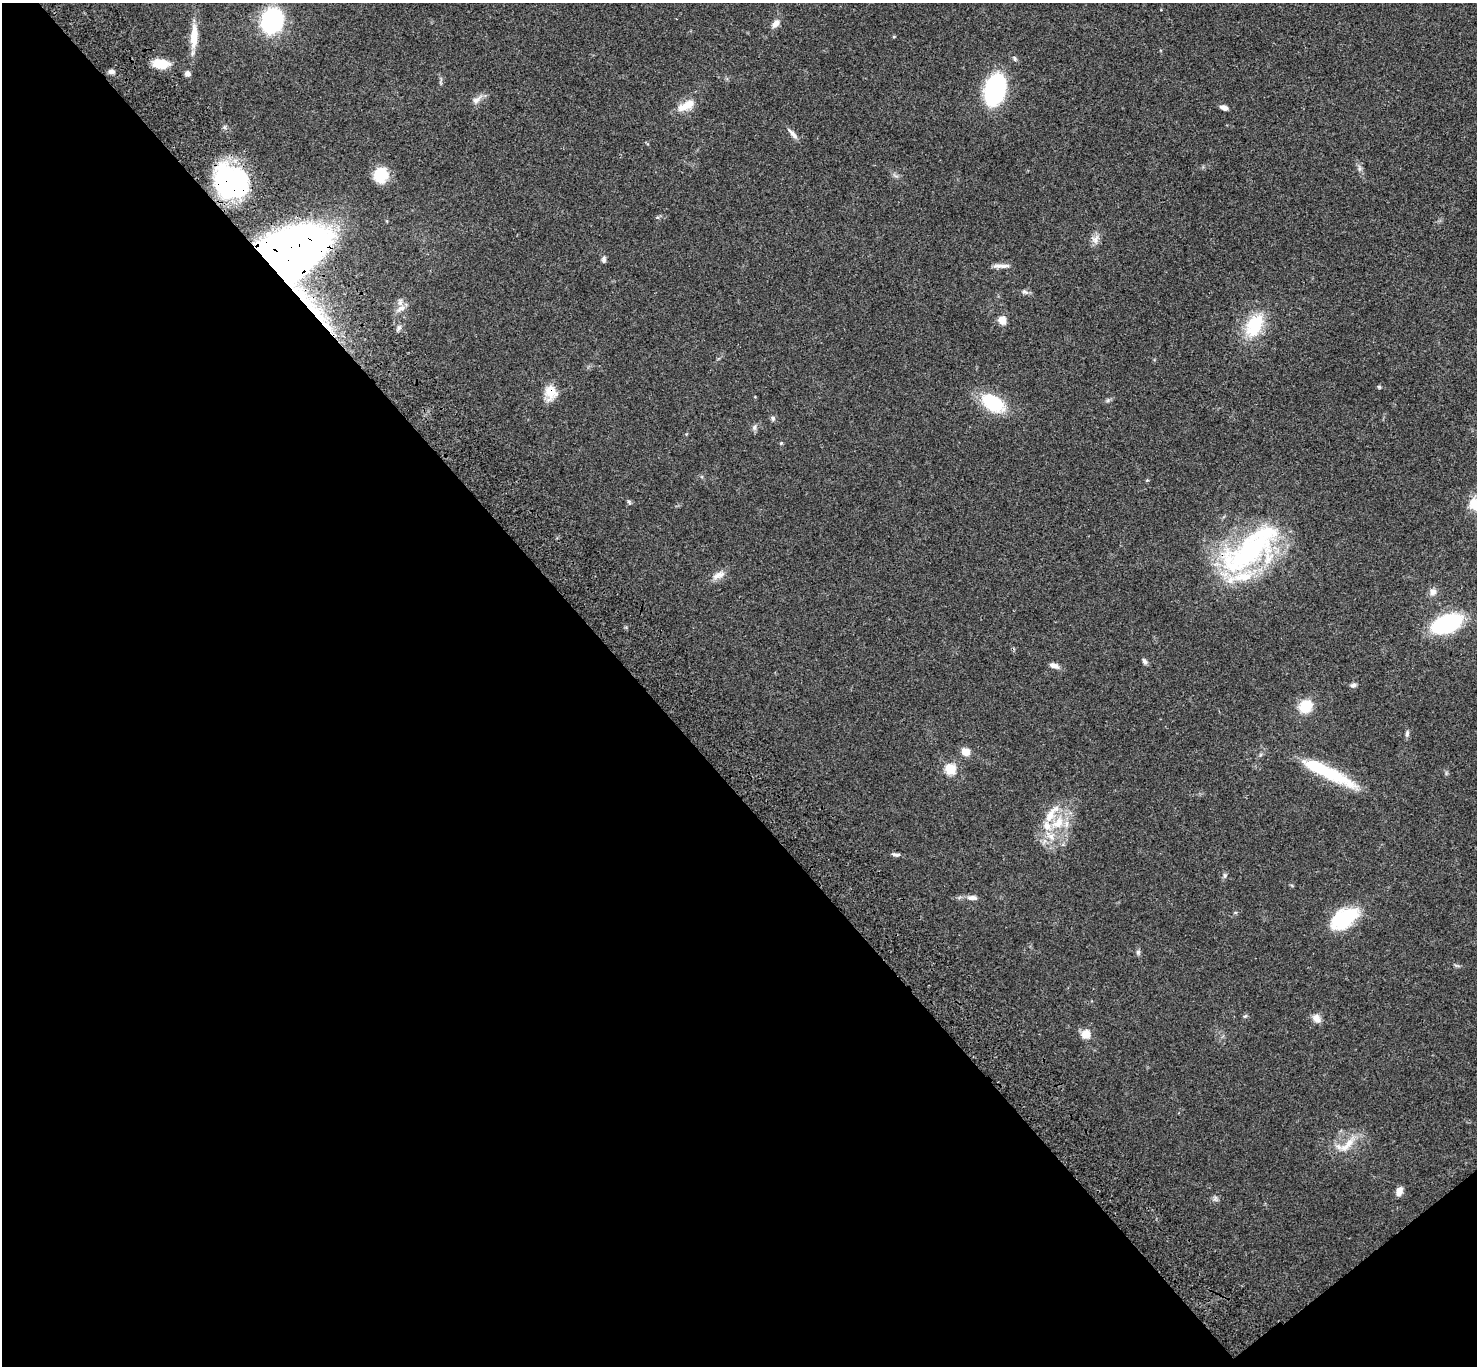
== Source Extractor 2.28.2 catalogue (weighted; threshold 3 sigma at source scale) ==
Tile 14 of 4 x 4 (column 2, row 4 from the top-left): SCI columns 1576-3050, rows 243-1606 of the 6104 x 6081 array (HDU 1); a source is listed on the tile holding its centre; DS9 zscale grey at full resolution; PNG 1479 x 1368 px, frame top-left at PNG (2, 3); no overlay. Shown black and unused: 45% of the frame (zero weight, under 3 of 4 exposures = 6% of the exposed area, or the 3 px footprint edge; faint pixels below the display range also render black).
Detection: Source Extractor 2.28.2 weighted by HDU 2 'WHT'; one run over the whole footprint, this tile lists its part. Background 0.0494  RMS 0.0056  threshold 0.0251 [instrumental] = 3 sigma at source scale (4.5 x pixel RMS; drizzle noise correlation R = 1.50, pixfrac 1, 0.05/0.05 arcsec/px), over >= 5 px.
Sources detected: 62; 2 inside a brighter object's white glare — not listed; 6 inside a brighter listed object's ellipse — not listed separately; the other 54 listed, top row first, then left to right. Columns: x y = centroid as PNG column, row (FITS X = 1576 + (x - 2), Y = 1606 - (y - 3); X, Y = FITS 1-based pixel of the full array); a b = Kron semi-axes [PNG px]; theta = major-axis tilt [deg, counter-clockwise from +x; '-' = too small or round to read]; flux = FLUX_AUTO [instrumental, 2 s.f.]
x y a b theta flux
272 20 20 17 69 60
776 23 12 7 52 3.2
194 36 31 9 87 10
160 64 14 8 -5 17
111 72 8 6 6 1.8
187 73 6 6 - 2
995 90 19 12 74 110
476 100 14 8 38 3.3
687 105 25 10 27 8.1
1224 107 9 5 -21 2.6
792 134 19 5 -47 2.7
380 177 20 12 -71 12
231 181 30 25 -45 76
1095 239 14 9 67 3.3
291 252 62 38 23 400
604 260 8 5 85 1.4
1001 266 23 4 2 3
1025 292 10 6 -22 1.5
401 308 13 8 34 3.9
313 310 35 5 -46 12
1002 320 8 7 - 5.5
1255 325 29 18 62 25
399 328 6 6 - 1.4
1379 387 5 4 - 0.64
550 392 16 12 -86 9.4
993 403 25 14 -33 29
773 418 6 6 - 1.2
754 427 8 6 74 1.5
781 443 5 4 - 0.63
629 502 7 4 -46 0.81
1249 551 64 30 29 110
718 575 19 8 23 4.1
1433 592 10 9 - 3
1447 623 29 16 21 51
1145 661 9 5 -57 1.4
1054 666 12 6 -18 2.6
1353 685 8 6 26 1.4
1306 706 10 10 - 17
1407 734 10 5 84 1.3
966 751 8 7 - 6.2
1317 767 88 12 -26 31
950 769 5 5 - 36
1058 823 21 13 42 14
896 854 11 4 -10 1.5
1225 875 7 5 75 1.1
972 898 15 6 -4 2.7
1344 918 29 15 31 38
1138 952 6 5 - 1
1245 1016 6 4 43 0.78
1317 1018 12 9 -45 3.5
1086 1034 9 9 - 6.6
1347 1145 29 9 44 8.5
1399 1191 9 6 68 4
1215 1198 7 5 56 1.3
Overlapping masked pixels (flux is a lower limit): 5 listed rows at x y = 231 181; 291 252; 313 310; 550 392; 1249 551